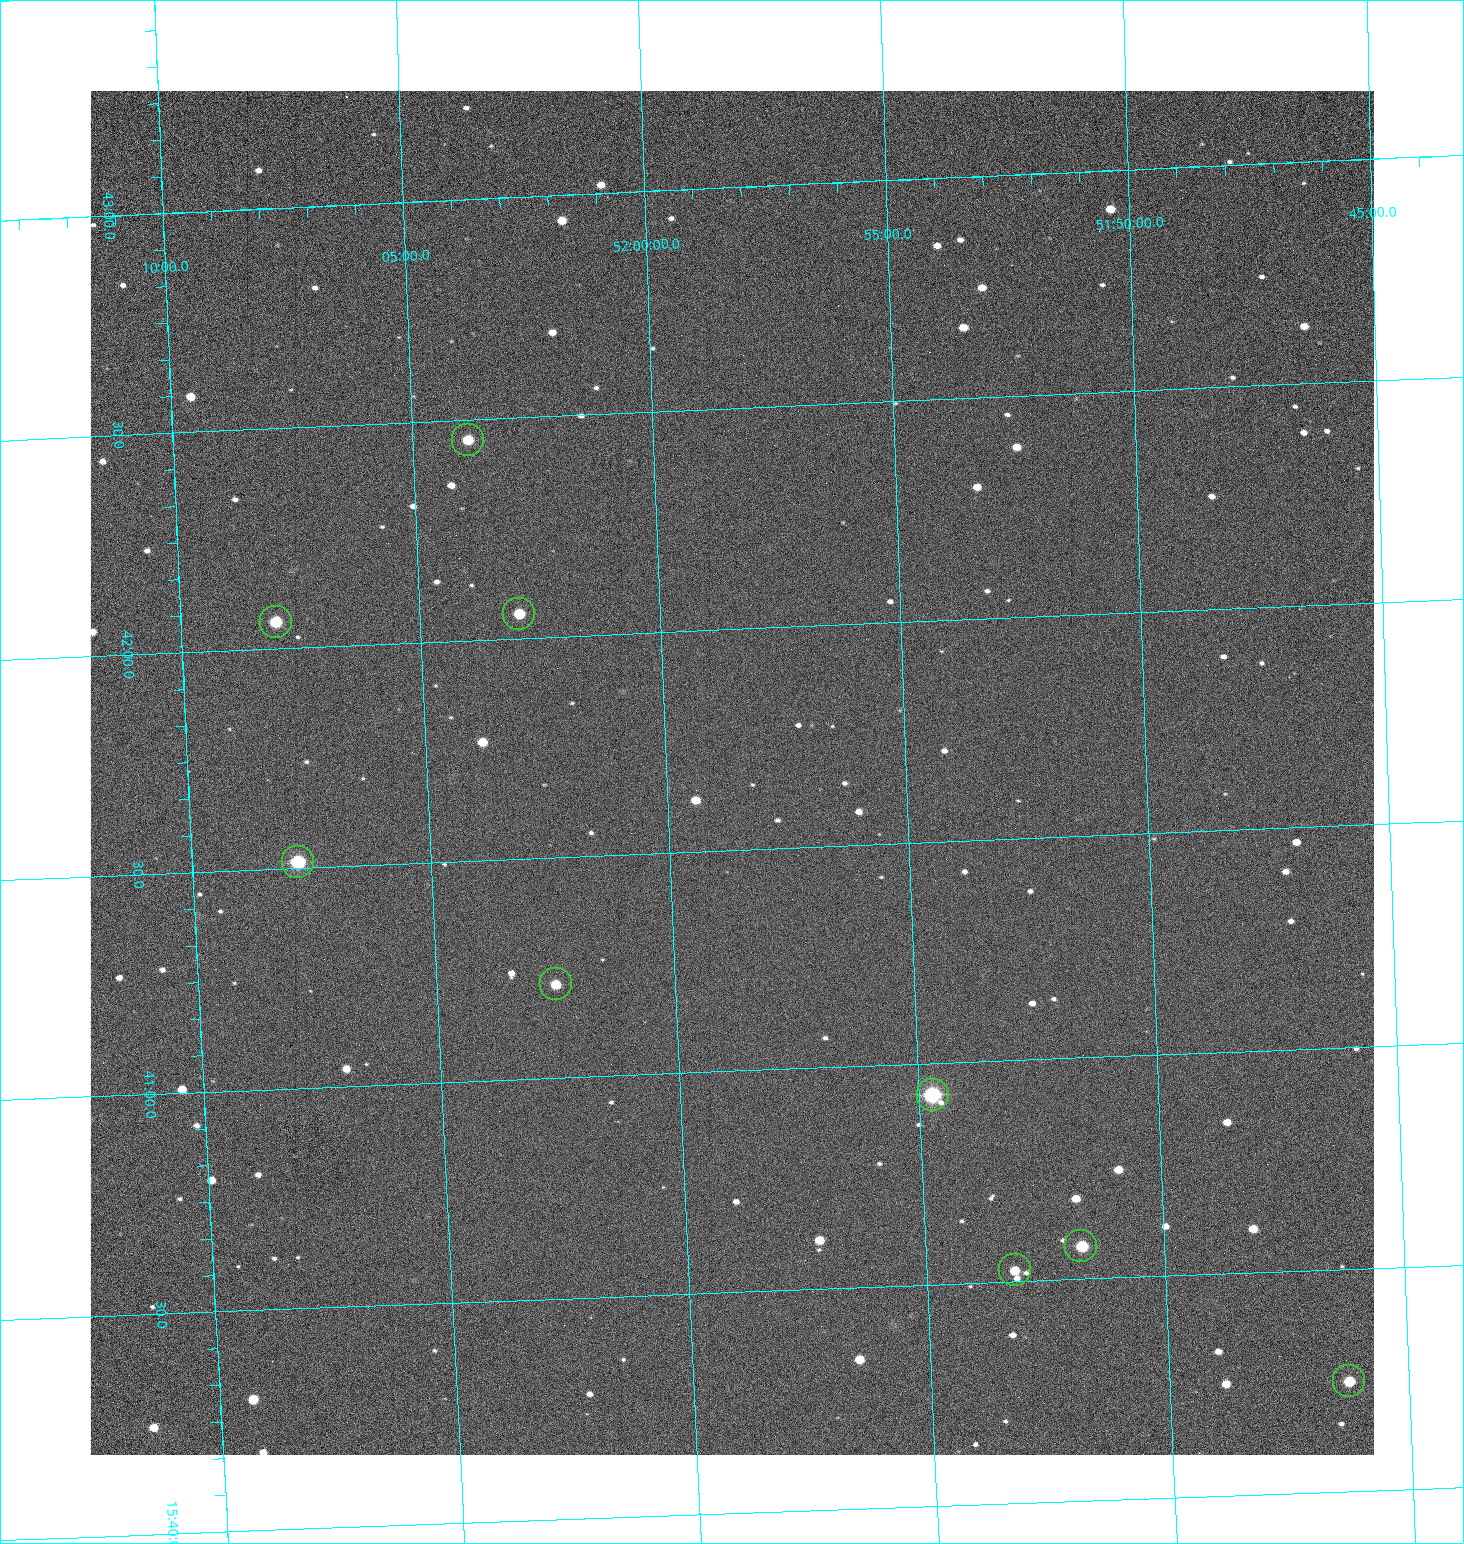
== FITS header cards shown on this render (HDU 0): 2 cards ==
NAXIS1  =                 1284 /fastest changing axis
NAXIS2  =                 1364 /next to fastest changing axis

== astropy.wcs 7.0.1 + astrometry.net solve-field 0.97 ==
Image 1284 x 1364 px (HDU 0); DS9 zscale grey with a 90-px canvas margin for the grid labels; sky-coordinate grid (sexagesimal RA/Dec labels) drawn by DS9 from the SOLVED WCS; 9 Tycho-2 reference stars matched to detected sources circled (green)
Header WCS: RA---TAN/DEC--TAN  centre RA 15:41:41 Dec +51:59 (235.42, +51.98 deg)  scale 1.26 arcsec/px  FOV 26.9' x 28.5'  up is +92 deg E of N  parity flipped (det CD > 0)
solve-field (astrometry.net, Tycho-2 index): VERIFIED the header's WCS against the Tycho-2 star catalogue (9 matches, 0 conflicts) and refined it, rather than solving blind
Solved WCS: RA---TAN-SIP/DEC--TAN-SIP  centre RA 15:41:41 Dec +51:59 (235.42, +51.98 deg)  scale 1.25 arcsec/px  FOV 26.8' x 28.5'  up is +92 deg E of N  parity flipped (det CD > 0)
The solver's refit moves the header's centre by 0.56 arcsec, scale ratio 0.9973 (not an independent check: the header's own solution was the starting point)
Tycho-2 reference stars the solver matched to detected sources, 9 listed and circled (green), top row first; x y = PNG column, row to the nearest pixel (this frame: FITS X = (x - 91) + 1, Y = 1364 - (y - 91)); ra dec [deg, ICRS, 3 dp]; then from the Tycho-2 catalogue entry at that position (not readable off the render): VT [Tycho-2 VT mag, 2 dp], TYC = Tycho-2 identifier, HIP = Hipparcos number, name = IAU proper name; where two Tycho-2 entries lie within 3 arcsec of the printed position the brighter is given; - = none
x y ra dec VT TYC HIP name
469 440 235.614 +52.064 11.61 3489-1132-1 - -
520 614 235.514 +52.049 11.19 3489-1407-1 - -
277 622 235.515 +52.133 11.12 3489-1380-1 - -
299 862 235.378 +52.130 9.31 3489-1322-1 76850 -
557 984 235.303 +52.042 11.52 3489-958-1 - -
934 1095 235.232 +51.912 9.59 3489-824-1 - -
1082 1246 235.143 +51.862 10.97 3489-1016-1 - -
1016 1270 235.131 +51.886 12.29 3489-908-1 - -
1350 1381 235.062 +51.771 11.53 3489-1453-1 - -